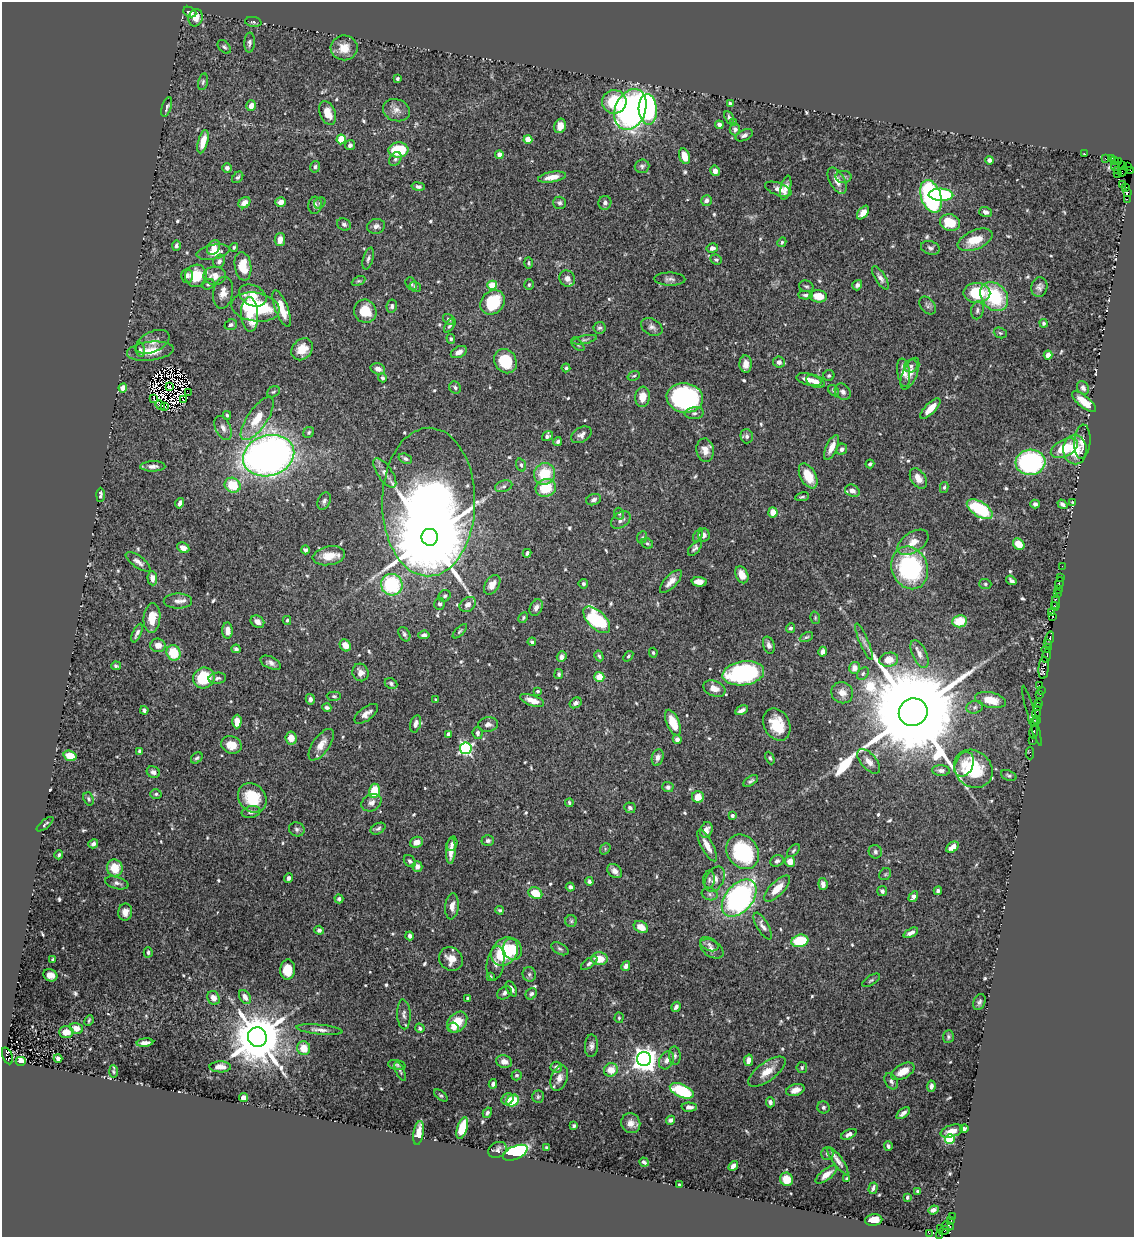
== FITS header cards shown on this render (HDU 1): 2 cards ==
NAXIS1  =                 1132
NAXIS2  =                 1235

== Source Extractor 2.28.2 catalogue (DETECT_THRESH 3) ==
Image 1132 x 1235 px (HDU 1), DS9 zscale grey, 1 PNG px = 1 image px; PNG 1136 x 1239 px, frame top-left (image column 1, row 1235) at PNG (2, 2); each listed source drawn as its Kron ellipse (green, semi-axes under 4 px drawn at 4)
Background 0.697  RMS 0.016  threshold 0.0474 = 3 sigma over >= 5 px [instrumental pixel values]
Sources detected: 650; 9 with non-positive FLUX_AUTO (blend fragments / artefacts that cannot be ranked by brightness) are neither listed nor drawn; of the other 641, the 500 brightest by FLUX_AUTO listed and drawn (141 fainter detections omitted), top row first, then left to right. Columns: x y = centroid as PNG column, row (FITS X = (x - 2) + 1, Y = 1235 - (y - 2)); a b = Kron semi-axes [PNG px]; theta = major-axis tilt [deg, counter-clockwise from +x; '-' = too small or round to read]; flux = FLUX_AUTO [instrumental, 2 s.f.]
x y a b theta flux
190 12 7 5 -26 4.2
196 18 9 7 77 13
253 22 8 5 -6 2.4
250 43 10 5 88 3.3
224 47 8 5 -47 2.3
344 48 13 12 - 15
397 79 4 3 - 2.2
203 82 8 4 78 2.3
614 102 12 11 - 48
730 103 4 3 - 1.7
251 106 5 5 - 8.9
167 107 10 4 74 3.1
630 109 21 15 67 390
648 109 15 9 -86 140
396 110 14 11 -20 7.9
328 113 12 7 -67 13
729 117 7 4 -66 2.4
734 123 4 3 - 3.5
719 125 4 4 - 4.3
560 126 7 5 74 8.8
735 129 6 5 - 3.8
744 135 9 5 24 3.5
341 139 5 4 - 38
528 139 4 4 - 20
203 142 12 5 74 14
350 145 5 5 - 3.4
398 150 10 7 3 43
1085 154 2 2 - 16
499 155 4 4 - 12
684 156 8 5 -70 13
395 159 7 5 58 2.9
1106 159 3 2 - 32
1111 159 4 3 - 46
989 160 4 4 - 4
1114 161 4 2 - 52
1118 162 3 2 - 37
1122 165 3 3 - 170
642 166 7 6 - 3
1115 166 4 3 - 72
1127 166 4 3 - 32
315 167 6 5 - 2.4
227 168 5 5 - 4
1117 170 3 2 - 250
1130 170 3 2 - 15
715 171 5 4 - 6
1122 172 5 3 - 44
1118 174 3 3 - 73
238 177 7 4 48 2.5
552 177 14 5 10 12
844 177 8 6 0 2.9
837 181 14 7 -62 10
1123 184 3 2 - 18
418 186 7 4 -9 2.7
1126 187 2 2 - 31
786 188 12 5 77 7.2
778 189 14 6 -20 7.2
1128 192 4 2 - 46
941 195 12 6 -1 82
931 196 17 10 -71 220
1127 199 2 2 - 13
706 201 5 5 - 4.8
281 202 5 4 - 7.3
244 203 6 5 - 8.5
320 203 6 5 - 1.9
560 203 6 6 - 2.8
605 203 7 6 - 3.7
315 205 8 6 83 3.9
986 212 6 5 - 5.6
863 213 8 4 52 10
950 223 10 8 -17 26
344 224 7 5 -25 2.7
376 226 9 7 15 4.7
280 240 7 5 79 8.1
975 240 18 9 23 25
782 242 5 4 - 1.8
176 246 5 4 - 2.5
234 247 4 4 - 1.8
214 248 8 6 54 6.7
712 248 5 4 - 5.8
930 248 9 6 -19 3.3
213 252 16 7 11 14
368 259 11 5 75 3.1
716 259 6 5 - 1.9
219 261 7 5 63 4.7
528 263 6 4 -89 1.8
243 266 14 8 -82 24
187 276 7 6 - 3.6
196 276 11 11 - 31
215 276 11 9 1 11
880 278 13 5 -57 4.6
567 279 8 7 - 6.4
670 279 15 6 -1 4.5
358 281 7 4 25 1.6
208 284 6 5 - 2
411 284 7 5 -58 1.9
492 285 5 4 - 28
529 285 5 4 - 1.8
857 285 5 4 - 3.4
806 286 7 5 -19 2.2
415 287 6 4 -41 1.8
1039 287 9 8 - 4.8
223 293 16 10 80 10
977 293 13 10 -1 50
253 295 14 10 -25 15
806 295 7 4 -4 3
818 296 9 6 -8 19
994 297 16 12 -50 71
493 302 13 11 46 51
928 305 10 7 -52 3.2
392 306 7 5 80 2.5
256 307 24 14 -9 120
282 309 19 6 -68 20
977 310 9 6 79 3.4
365 311 12 11 - 25
250 314 17 8 -87 18
449 319 6 4 -36 2
1044 323 4 4 - 2
231 325 6 5 - 2.6
450 325 8 4 57 2.6
652 327 11 8 -28 4.7
600 328 6 5 - 2.4
1000 333 7 5 -21 2
451 339 5 4 - 2
585 340 12 4 11 2.7
153 342 18 10 25 8.9
578 344 8 5 -46 2.2
302 349 12 9 48 17
140 350 7 4 -82 2.3
150 351 23 9 6 21
459 352 8 5 28 6.5
1048 355 4 4 - 8.5
505 361 13 10 -58 38
779 362 6 5 - 5.5
746 364 8 6 89 8
911 366 7 6 - 2.8
566 368 4 4 - 1.7
378 369 7 5 -17 7.1
904 373 14 6 -81 9.2
910 374 17 7 67 10
634 376 6 4 20 1.7
829 376 5 5 - 1.9
382 378 4 4 - 2.5
809 380 13 5 -14 9.2
816 382 9 6 -25 6.5
170 387 3 3 - 1.9
123 388 4 4 - 8.6
455 388 6 5 - 2.8
1083 388 7 5 -61 4.3
834 391 6 4 -46 2
273 392 7 5 31 1.8
843 392 9 7 -48 4
188 393 2 2 - 2.7
643 397 10 7 83 13
153 398 3 2 - 1.7
685 398 18 14 -9 230
183 400 3 2 - 2.2
1084 402 15 5 -39 17
160 405 5 3 - 3.8
165 407 3 2 - 1.8
930 409 13 5 45 14
694 413 9 6 6 3.4
227 415 4 4 - 2
257 419 25 10 55 25
223 428 13 7 -65 6.1
309 432 6 5 - 1.8
581 435 11 7 31 5.3
547 436 6 4 36 2.9
747 436 7 6 - 3.4
558 442 4 3 - 2.3
1082 442 17 8 85 7.6
832 447 13 5 65 11
1064 448 14 8 27 31
842 449 6 5 - 3.9
705 450 12 8 -82 9.6
1075 450 14 11 -88 26
269 456 26 20 17 690
405 459 7 5 -21 2.7
1030 462 15 12 6 160
870 464 4 3 - 2
521 465 7 5 -71 2.2
153 466 12 5 1 5.3
385 473 17 7 -55 7.4
544 474 11 10 - 34
808 476 13 7 -61 21
918 478 11 7 -58 11
233 485 8 7 - 34
504 486 9 5 16 2.9
944 487 5 4 - 2.1
546 488 10 8 19 31
852 491 7 6 - 6.2
100 495 7 3 89 2.8
802 497 7 4 12 1.7
594 500 8 5 20 3.4
324 501 9 6 67 3.3
429 502 74 46 89 1100
1073 502 2 2 - 32
180 503 5 3 - 4.5
1035 504 4 4 - 2.9
1062 504 5 3 - 3.1
980 509 14 7 -32 85
773 512 5 4 - 16
619 514 6 5 - 1.7
621 520 11 7 35 4.2
698 535 7 4 62 1.7
704 535 6 6 - 4.7
430 537 8 8 - 25000
642 537 6 5 - 1.6
913 542 17 10 33 13
647 543 6 5 - 2.2
1019 544 6 5 - 18
183 548 6 5 - 6.6
695 548 9 5 50 2.9
305 550 4 4 - 2.5
527 553 4 3 - 2.3
329 556 16 9 10 16
138 562 14 5 -36 5.5
1062 566 2 2 - 16
910 568 22 18 -68 140
742 575 9 6 -65 8.9
1060 577 2 2 - 16
152 578 7 4 -86 6.9
1011 580 6 3 -35 2.8
671 581 15 6 47 8
699 582 7 5 -2 11
1059 583 6 2 71 27
583 584 5 5 - 2.5
985 584 6 5 - 1.9
392 585 11 10 - 83
492 585 11 7 57 9.7
1058 590 2 2 - 29
1057 594 2 2 - 14
445 596 6 5 - 2.6
178 601 14 7 1 6.3
1056 603 8 2 -90 86
440 604 6 5 - 2.5
468 604 9 6 36 7.3
1054 605 3 3 - 39
536 608 8 6 65 4.9
1051 612 3 2 - 47
1053 616 3 3 - 74
152 618 15 8 85 18
523 618 6 4 61 1.8
815 618 6 4 -73 1.6
287 620 4 3 - 1.9
597 620 17 8 -44 110
960 621 7 6 - 26
257 622 7 5 -32 6.6
790 628 5 4 - 3
227 631 8 5 -87 9.5
460 631 9 3 45 1.7
137 633 10 4 66 3.7
404 634 7 5 -59 3.1
424 635 6 4 6 3.5
806 637 7 4 26 1.9
1049 638 7 3 76 59
532 642 4 3 - 2.3
864 642 20 4 -67 4.6
1047 644 3 3 - 110
158 645 7 6 - 7.3
345 645 6 5 - 11
769 645 9 5 -71 3.9
236 649 4 4 - 2.9
1046 649 5 3 - 160
823 652 5 4 - 5.2
174 653 8 6 -65 32
653 653 5 4 - 1.8
919 654 15 7 -65 7
599 656 5 4 - 2.1
628 656 6 3 52 1.8
1047 656 7 3 76 210
562 657 5 4 - 6
889 660 9 7 11 13
271 663 11 6 -26 4.9
116 666 5 3 - 2.2
854 668 6 5 - 8.1
1044 668 11 5 84 160
360 672 9 8 - 6.5
743 673 21 12 8 160
559 674 5 4 - 2
863 674 7 5 51 2.2
599 677 5 5 - 17
204 678 11 10 - 42
217 678 9 5 9 2.9
391 683 6 5 - 2.7
1040 686 4 3 - 63
714 689 12 7 -22 11
1041 690 3 3 - 18
537 691 3 3 - 1.8
842 693 11 10 - 9.3
1040 695 4 2 - 45
334 696 7 4 -2 2
310 699 5 4 - 4.4
436 700 3 3 - 2.9
532 700 12 5 -19 11
990 700 15 7 -12 17
575 703 6 5 - 3.5
1038 703 3 2 - 52
1037 706 3 2 - 43
975 707 8 6 16 2.9
327 708 4 3 - 2.7
144 710 4 4 - 3.5
742 710 7 3 28 4.5
913 712 14 13 - 45000
1037 712 6 2 72 83
366 714 14 6 36 6.4
1032 716 31 3 -74 9.5
1036 719 2 2 - 15
237 722 7 4 88 14
1035 722 4 2 - 18
673 723 14 6 -66 19
415 724 9 5 74 4.9
777 724 17 13 -64 30
488 725 10 7 7 4.8
1034 731 7 3 79 75
478 733 6 5 - 3.8
448 734 4 4 - 4.4
291 738 6 5 - 12
677 739 4 4 - 4.9
1032 741 2 2 - 13
231 745 10 8 -21 15
321 745 18 8 55 13
466 748 6 5 - 200
140 751 4 3 - 2.4
1030 753 6 3 -89 22
70 756 6 5 - 20
658 757 8 6 75 4.4
197 758 6 5 - 2.1
770 758 6 4 -66 1.7
869 761 15 7 -48 9
964 764 13 9 68 12
973 769 20 17 -42 55
941 770 9 5 -2 3.7
153 772 7 5 -27 4.5
1009 775 8 5 -21 2.3
751 781 8 4 32 2.5
668 787 5 5 - 2.7
374 791 7 5 76 28
156 794 5 5 - 2.1
698 797 6 6 - 16
252 798 16 13 -47 39
89 799 7 5 -69 2.4
371 803 10 8 28 5.7
569 803 4 3 - 1.9
630 808 6 5 - 2.7
251 812 9 6 12 3.8
732 816 3 3 - 5.5
45 824 10 4 39 2.4
297 829 8 7 - 3
378 829 8 5 28 2.6
706 830 8 6 74 6.8
488 840 6 5 - 3.2
416 842 7 5 20 6.9
93 844 5 4 - 3.3
452 844 7 5 72 3.6
707 845 17 6 -62 11
952 847 7 4 35 8.2
605 849 6 4 50 1.8
451 851 13 4 86 9.1
793 851 8 5 45 1.9
743 852 18 15 -54 110
875 852 7 6 - 3
59 855 4 3 - 1.9
410 861 6 5 - 2.6
777 861 7 5 32 3.2
790 861 5 5 - 12
417 867 5 5 - 5.6
115 868 8 8 - 23
615 871 8 6 -42 5.5
885 874 6 5 - 1.8
289 878 5 4 - 2.7
715 879 13 9 61 9.1
709 880 9 6 88 2.8
589 881 4 4 - 2.8
117 883 12 6 -15 4.1
823 884 6 4 -84 5.8
570 887 4 4 - 3.6
777 889 17 7 45 16
882 891 5 5 - 3.1
938 891 4 3 - 2.8
535 893 7 5 -26 24
710 894 8 6 -17 3.1
913 897 6 4 56 11
739 898 21 13 50 260
339 899 4 4 - 2.8
452 906 13 7 85 7.3
500 910 4 4 - 1.9
125 912 8 7 - 6.6
571 921 6 6 - 2.2
763 926 15 6 -60 5.5
641 927 8 5 -31 12
319 930 4 4 - 3.3
911 933 8 4 26 4.9
410 936 4 3 - 3.4
800 941 8 6 12 51
709 944 10 6 -27 3.8
513 949 11 9 -70 21
560 949 9 5 -30 2.6
712 949 13 8 -32 6.1
148 952 5 4 - 2.2
505 952 15 12 53 56
451 959 12 11 - 12
599 959 8 6 -5 17
53 960 4 3 - 2.7
495 963 17 8 80 7.3
589 963 9 4 35 2.9
626 966 5 4 - 3.9
288 970 10 7 83 21
529 974 7 6 - 2.5
50 975 7 6 - 6.9
490 977 4 3 - 1.6
871 980 10 4 34 2.1
511 989 8 4 -61 4.5
504 993 8 6 36 3.5
531 994 6 5 - 2.7
245 997 8 5 -58 7.2
213 998 7 6 - 6.7
468 998 3 3 - 2.1
979 1002 8 6 68 2.8
676 1007 5 4 - 4.2
404 1014 15 6 -87 4.9
619 1018 5 4 - 1.8
89 1020 5 3 - 1.6
457 1022 12 8 49 28
453 1027 5 5 - 5.3
76 1028 7 5 -17 8
420 1028 5 4 - 2.9
319 1030 23 5 -6 6.3
66 1032 7 6 - 10
257 1037 10 9 - 7800
948 1037 6 5 - 2.3
145 1043 8 4 5 5.1
591 1046 11 6 87 4.5
304 1048 7 6 - 15
7 1056 9 5 -68 1800
675 1056 9 6 -86 3
58 1059 4 3 - 4.7
644 1059 7 7 - 1200
666 1060 9 7 62 5.8
749 1060 6 4 77 6.1
21 1061 5 4 - 20
504 1062 8 6 -14 8.4
397 1065 9 5 -11 2.5
220 1067 11 5 0 8.7
556 1067 6 5 - 3
802 1067 5 5 - 2
611 1070 7 6 - 15
113 1071 6 4 -89 1.7
400 1071 10 3 -67 1.9
903 1071 13 7 30 15
767 1072 22 9 36 17
517 1075 5 5 - 1.9
559 1078 13 8 70 8.1
891 1081 9 6 -60 3.2
493 1084 4 3 - 2.8
931 1086 5 4 - 3.7
795 1090 9 6 17 7.2
682 1091 13 6 -23 71
441 1095 8 4 -39 1.8
538 1097 6 5 - 1.9
244 1098 4 4 - 9.8
507 1099 6 5 - 4.8
513 1101 6 5 - 33
770 1102 5 4 - 4
689 1107 7 4 -2 4.5
823 1107 6 6 - 2.9
487 1113 5 4 - 2.2
903 1113 8 4 37 4.1
671 1120 5 4 - 2.8
631 1123 10 9 - 7.3
574 1126 4 3 - 2
462 1128 11 5 73 33
964 1129 4 4 - 3.3
952 1131 11 6 16 8.1
419 1133 12 5 81 14
849 1134 8 4 26 4.7
950 1139 5 5 - 58
888 1146 4 3 - 2.2
547 1148 4 3 - 2.1
497 1150 10 7 29 4.6
515 1153 13 6 23 180
827 1153 6 6 - 2.8
838 1161 16 5 -54 6
644 1162 5 3 - 2.4
733 1166 5 4 - 5
826 1174 13 5 37 8.1
786 1179 7 6 - 19
847 1179 3 3 - 1.7
679 1185 3 3 - 1.6
873 1188 6 3 75 2.6
918 1191 3 3 - 1.9
907 1197 4 3 - 2
933 1210 5 4 - 4.9
952 1216 3 2 - 70
874 1220 9 5 6 13
951 1221 3 2 - 32
948 1226 6 3 -15 63
940 1228 3 2 - 32
944 1231 5 3 - 49
929 1233 2 2 - 11
940 1235 2 2 - 7.2
At the frame edge (FLAGS 8, measured only in part): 1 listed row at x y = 940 1235
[141 fainter detections neither listed nor drawn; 9 non-positive-flux detections neither listed nor drawn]